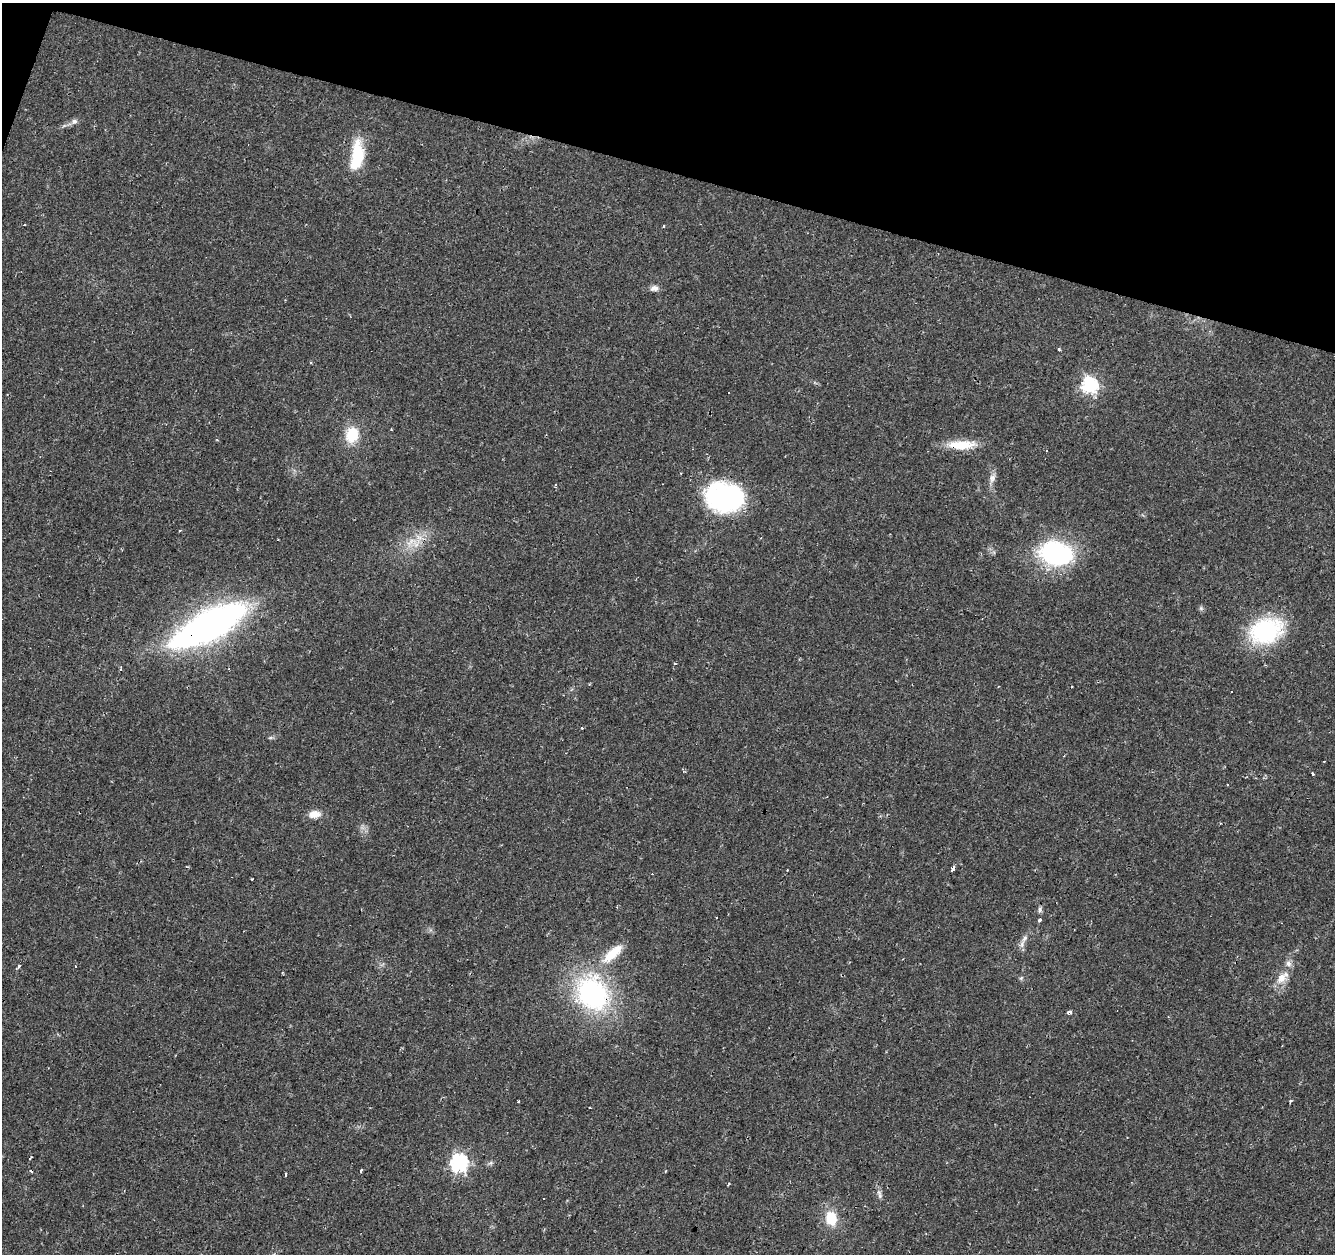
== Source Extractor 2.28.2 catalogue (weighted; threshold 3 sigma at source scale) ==
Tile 2 of 4 x 4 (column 2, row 1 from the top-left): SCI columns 1335-2667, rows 3971-5222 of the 5339 x 5500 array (HDU 1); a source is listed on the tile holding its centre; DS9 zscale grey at full resolution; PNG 1337 x 1256 px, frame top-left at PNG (2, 3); no overlay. Shown black and unused: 14% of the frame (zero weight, under 2 of 3 exposures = <1% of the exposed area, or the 3 px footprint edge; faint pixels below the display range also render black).
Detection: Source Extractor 2.28.2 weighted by HDU 2 'WHT'; one run over the whole footprint, this tile lists its part. Background 0.0241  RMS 0.0034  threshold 0.0151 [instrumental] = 3 sigma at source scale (4.5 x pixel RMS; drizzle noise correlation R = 1.50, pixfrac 1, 0.0396/0.0396 arcsec/px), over >= 5 px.
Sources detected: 57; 7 cosmic-ray / hot-pixel residue — not listed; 1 inside a brighter listed object's ellipse — not listed separately; the other 49 listed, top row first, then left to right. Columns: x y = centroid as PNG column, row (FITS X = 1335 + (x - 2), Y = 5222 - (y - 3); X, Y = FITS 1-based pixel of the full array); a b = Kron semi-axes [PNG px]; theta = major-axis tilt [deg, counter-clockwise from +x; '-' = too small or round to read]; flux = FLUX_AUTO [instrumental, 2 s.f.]
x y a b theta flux
74 121 9 7 16 1.2
357 156 38 14 82 15
24 224 3 3 - 0.62
663 226 4 3 - 0.26
654 288 10 7 7 1.6
1059 349 3 3 - 0.85
1090 386 7 7 - 73
728 393 3 3 - 1.6
391 430 3 2 - 0.28
352 435 14 11 78 12
961 445 35 10 1 8.3
992 478 14 8 70 1.9
555 485 4 3 - 0.32
724 497 41 30 -8 48
179 531 4 2 - 0.34
419 537 13 11 79 4
278 539 3 2 - 0.52
1056 553 40 26 -14 39
209 626 88 28 28 120
1266 631 31 22 22 40
675 664 3 2 - 0.26
229 669 3 2 - 0.23
581 728 3 3 - 2.1
1313 774 3 3 - 1.6
1227 784 3 2 - 0.48
314 814 15 9 7 3.4
952 869 4 3 - 11
787 870 2 2 - 0.25
252 879 3 2 - 0.33
1040 910 7 5 -89 0.82
716 917 3 3 - 0.44
1040 920 3 3 - 4.5
1022 944 12 6 72 1.6
613 953 34 12 44 9.1
1288 964 9 8 - 1.4
19 966 3 3 - 1.7
1021 978 6 4 44 0.49
1281 978 16 11 47 4.1
592 993 31 27 -56 61
1070 1012 4 4 - 1.5
1290 1101 4 3 - 0.34
30 1158 3 2 - 0.6
459 1163 7 7 - 94
491 1163 5 5 - 0.62
362 1170 3 3 - 0.84
285 1175 4 3 - 1.3
880 1196 9 6 86 0.98
543 1198 3 3 - 0.8
831 1218 13 10 -79 9.2
Overlapping masked pixels (flux is a lower limit): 3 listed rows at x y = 961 445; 209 626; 592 993
Unlisted compact peaks at least as high as the median listed source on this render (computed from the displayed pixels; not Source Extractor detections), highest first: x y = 518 1101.